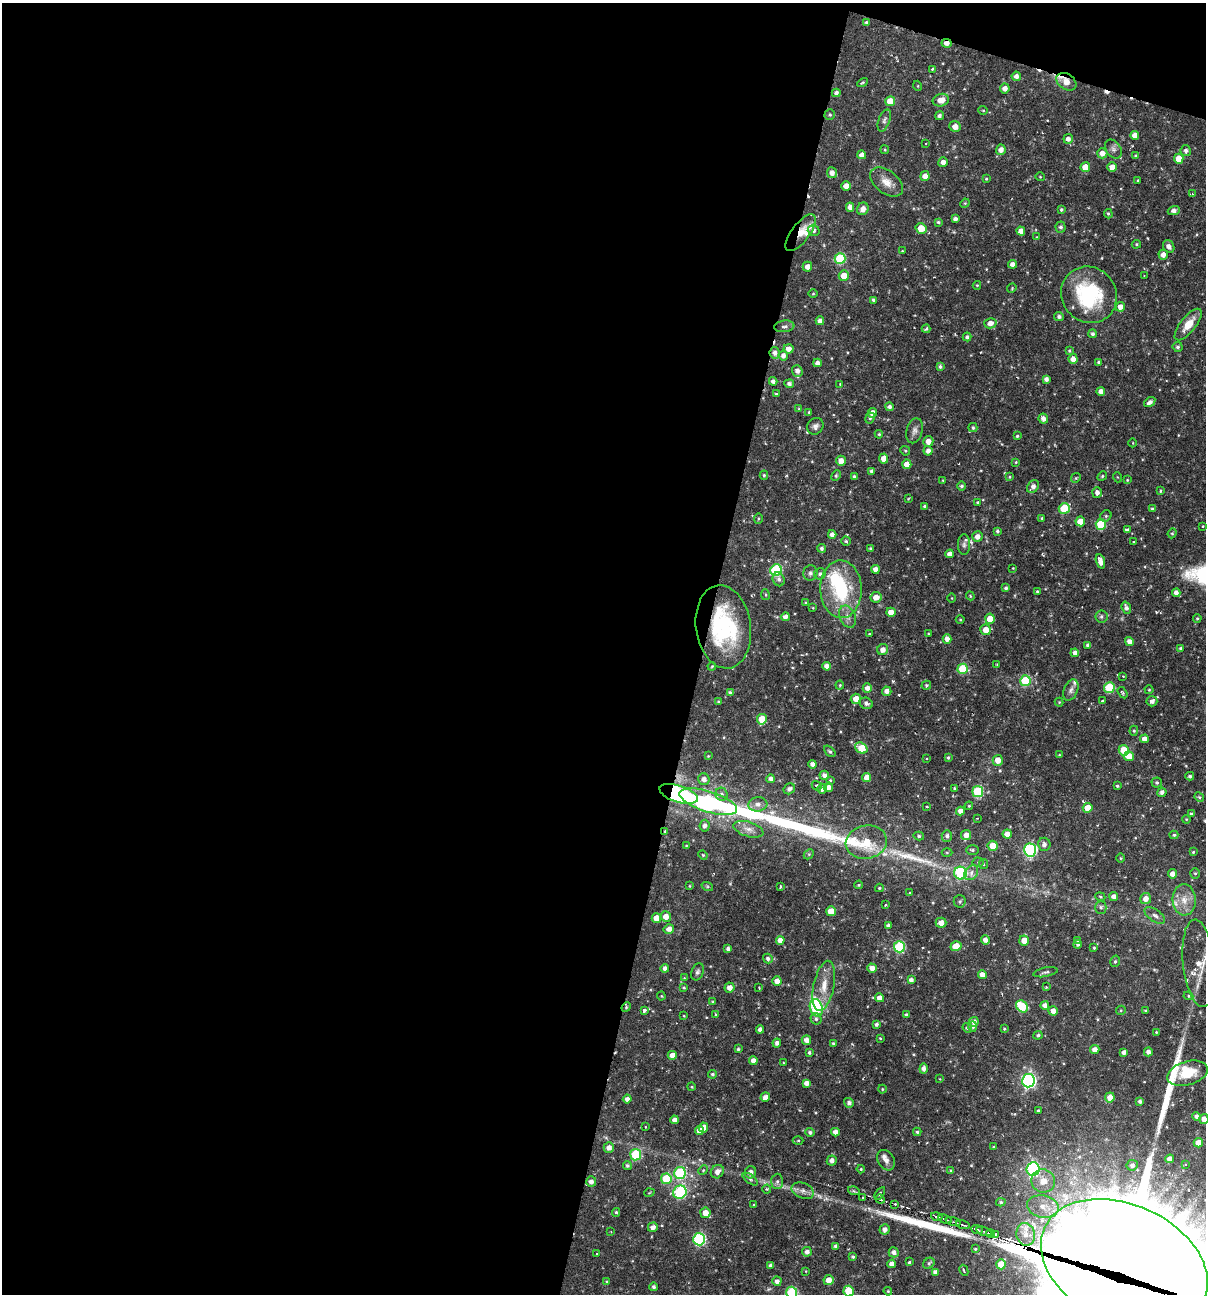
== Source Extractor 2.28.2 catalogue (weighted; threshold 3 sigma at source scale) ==
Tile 1 of 4 x 4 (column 1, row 1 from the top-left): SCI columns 249-1452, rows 3877-5168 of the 5187 x 5168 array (HDU 1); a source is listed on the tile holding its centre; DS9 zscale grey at full resolution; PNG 1208 x 1296 px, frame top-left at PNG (2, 3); each listed source drawn as its Kron ellipse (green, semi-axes under 4 px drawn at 4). Shown black and unused: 60% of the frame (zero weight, under 3 of 6 exposures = <1% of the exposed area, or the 3 px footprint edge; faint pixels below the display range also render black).
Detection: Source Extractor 2.28.2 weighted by HDU 2 'WHT'; one run over the whole footprint, this tile lists its part. Background 0.00458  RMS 0.0047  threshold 0.0193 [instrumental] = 3 sigma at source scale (4.09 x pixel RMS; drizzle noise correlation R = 1.36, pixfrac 0.8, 0.05/0.05 arcsec/px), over >= 5 px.
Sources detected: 468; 1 too faint to see at this stretch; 2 inside a brighter object's white glare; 5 cosmic-ray / hot-pixel residue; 4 long thin detections or spike segments (spike, bleed or trail) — neither listed nor drawn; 12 inside a brighter listed object's ellipse — not listed separately; the other 444 listed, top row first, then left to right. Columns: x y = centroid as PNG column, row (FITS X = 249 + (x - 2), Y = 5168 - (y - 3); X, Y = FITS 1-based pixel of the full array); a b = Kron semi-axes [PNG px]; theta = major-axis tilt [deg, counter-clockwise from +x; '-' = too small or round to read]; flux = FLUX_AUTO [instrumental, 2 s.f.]
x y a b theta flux
867 23 4 3 - 1.2
946 43 5 4 - 2.3
932 69 3 3 - 0.65
1016 76 4 4 - 1.9
1066 82 11 7 -34 4.4
863 83 5 3 - 0.52
918 86 5 3 - 0.35
1005 88 5 5 - 2.2
836 93 4 4 - 1.4
941 100 8 6 14 3.9
890 101 5 5 - 6.5
983 110 5 3 - 0.37
830 115 5 5 - 0.71
939 116 4 4 - 1.2
884 120 11 5 70 1.3
955 127 6 5 - 3.1
1135 135 4 4 - 2.8
1068 139 5 4 - 1.7
926 144 3 3 - 0.35
1113 149 10 7 -54 1.7
885 150 4 3 - 0.42
1001 150 5 5 - 2.4
1186 151 5 5 - 1.2
1102 153 5 5 - 2.6
862 155 4 4 - 2
1135 156 4 3 - 0.48
1179 159 5 4 - 5.6
943 162 5 4 - 2.5
1085 167 5 5 - 5.5
1112 167 5 4 - 3.8
832 173 5 5 - 2.2
925 176 5 4 - 2.8
1040 177 5 3 - 0.33
986 179 4 3 - 0.48
1138 180 3 2 - 0.36
886 182 19 11 -37 4.8
846 186 4 4 - 3.3
1192 194 4 3 - 0.4
965 203 5 4 - 0.42
850 207 5 4 - 2.4
863 209 6 5 - 2.6
1061 209 3 3 - 0.63
1174 211 6 4 21 2.2
1108 214 5 4 - 0.6
955 219 4 4 - 1.7
938 222 4 3 - 0.63
1061 227 5 5 - 1.1
921 228 5 5 - 6.8
814 230 6 5 - 1.2
1021 231 4 4 - 2.8
801 233 22 9 53 5.5
1036 237 3 2 - 0.34
1136 244 4 4 - 0.54
1169 246 6 5 - 2.1
902 251 2 2 - 0.33
1163 255 5 4 - 2.3
840 258 5 5 - 27
1012 264 4 4 - 2.1
807 267 5 5 - 2.8
1144 275 2 2 - 0.28
844 276 5 5 - 6
977 285 4 4 - 0.42
1012 288 5 4 - 0.39
813 294 4 3 - 0.39
1089 295 29 27 -51 37
873 300 4 3 - 0.81
1120 307 5 4 - 2.6
1059 317 5 4 - 1.2
820 321 4 4 - 2.3
990 323 6 5 - 2.8
1188 325 19 7 51 6.7
784 326 10 6 7 1.5
926 329 4 3 - 0.56
1092 334 4 4 - 0.97
967 337 4 4 - 1
1178 347 5 5 - 0.97
788 349 5 4 - 2.2
1069 351 3 3 - 0.48
775 353 6 5 - 1.7
783 356 5 4 - 1.9
1073 359 5 4 - 2.8
1099 362 4 3 - 0.62
817 363 4 4 - 2
940 367 4 4 - 0.91
797 371 6 5 - 1.9
1046 379 4 4 - 1.5
773 381 4 4 - 1.5
789 384 5 4 - 1.3
840 384 4 4 - 0.37
1101 391 4 4 - 2.3
776 394 3 3 - 0.52
1150 402 6 4 35 1.6
889 407 4 4 - 1.4
799 409 4 4 - 0.45
809 412 4 3 - 0.39
872 413 5 4 - 2.8
870 418 5 4 - 0.92
1043 419 5 4 - 2
815 426 9 7 48 1.7
973 428 4 4 - 0.8
915 431 13 8 75 2
879 434 4 4 - 0.54
1017 436 3 3 - 0.57
928 441 5 5 - 2.8
1133 443 4 3 - 0.3
905 451 5 4 - 0.54
928 451 4 4 - 1.9
883 458 5 4 - 3.4
841 461 5 5 - 2.8
1016 462 4 3 - 0.4
907 464 5 4 - 4.6
872 471 4 3 - 1.3
764 475 4 4 - 0.58
836 476 6 4 64 0.63
1102 476 5 4 - 0.64
854 477 4 3 - 0.79
1010 477 4 4 - 0.44
1117 477 5 3 - 0.33
1076 478 5 4 - 0.51
943 480 3 3 - 0.35
1127 480 4 4 - 0.39
961 486 4 4 - 0.91
1033 486 7 5 50 2.1
1160 491 4 4 - 0.51
1097 492 5 5 - 1.9
908 499 3 2 - 0.34
978 502 4 4 - 0.58
924 506 4 3 - 0.59
1064 508 5 5 - 13
1152 509 4 3 - 0.58
1106 516 6 5 - 0.77
1042 518 3 3 - 0.45
758 519 5 3 - 0.45
1080 521 5 5 - 5
1101 524 5 5 - 18
1202 526 3 2 - 0.4
1127 530 4 3 - 0.99
997 531 4 3 - 0.77
1172 533 5 4 - 0.56
832 534 4 4 - 2.1
977 536 5 5 - 2.5
846 541 4 4 - 0.64
1134 542 3 2 - 0.46
964 545 10 6 90 1.4
822 548 4 4 - 0.99
870 548 3 2 - 0.51
950 554 4 4 - 2.3
1100 561 7 4 -72 2.8
1013 568 2 2 - 0.26
875 569 4 4 - 2.4
776 570 6 5 - 38
810 573 8 7 - 1.2
820 574 6 5 - 1.2
779 579 7 5 -67 1.4
1006 588 3 3 - 0.9
841 589 29 20 -88 31
1037 591 3 3 - 0.55
1176 593 4 4 - 2
765 595 5 3 - 0.47
970 596 4 4 - 0.45
876 597 5 5 - 3.2
952 598 4 3 - 0.32
805 603 4 4 - 0.46
813 608 4 3 - 0.39
1126 608 6 4 -70 1.4
891 612 5 4 - 4.1
1101 616 6 6 - 1
785 617 4 4 - 1.8
848 617 11 8 -67 2.5
1197 618 4 3 - 0.55
990 619 5 4 - 6.4
960 620 4 3 - 0.4
723 627 42 27 -82 44
986 630 5 5 - 4.4
869 634 3 2 - 0.41
928 634 3 3 - 0.37
947 639 5 4 - 2.4
1129 642 4 4 - 2.3
1088 645 4 4 - 1.4
1181 648 3 3 - 0.86
883 650 6 5 - 2.5
1075 653 4 4 - 2
997 665 3 3 - 0.4
712 666 4 3 - 0.38
827 666 4 4 - 2.4
963 669 5 5 - 19
1123 676 2 2 - 0.29
1025 681 5 5 - 23
840 685 4 4 - 0.51
926 685 4 4 - 0.69
867 688 5 4 - 2.1
1109 688 5 5 - 21
1071 690 11 7 66 1.9
1149 690 4 4 - 0.48
887 691 4 4 - 2.2
730 693 4 4 - 1
1123 693 6 4 -58 0.68
856 699 5 5 - 4.5
718 701 3 3 - 0.4
1102 701 4 3 - 1.2
1152 701 5 5 - 1.5
1059 702 4 4 - 0.41
866 703 7 5 -24 1.6
762 719 5 5 - 8.2
1134 731 5 4 - 0.57
1144 739 4 4 - 2.7
861 748 6 5 - 9.1
1124 750 5 5 - 7
830 751 7 4 -44 0.7
1059 755 3 3 - 0.35
708 756 4 3 - 0.34
1129 756 5 4 - 5.3
927 758 2 2 - 0.34
948 758 3 3 - 0.63
998 760 5 5 - 3.9
813 764 4 4 - 2.2
824 775 5 4 - 1.5
1190 776 4 3 - 0.9
867 778 4 4 - 3.9
704 779 6 5 - 2.1
771 779 4 4 - 1.8
830 780 4 3 - 0.49
1157 783 5 5 - 0.73
817 786 5 4 - 0.65
1117 786 3 3 - 0.59
829 787 4 4 - 2.2
954 788 4 3 - 0.51
789 789 6 5 - 1.5
822 789 5 5 - 2.4
978 791 5 5 - 24
1162 792 4 4 - 1.5
679 794 20 8 -17 82
722 794 6 6 - 1.5
1199 797 5 4 - 0.57
708 802 30 10 -17 88
758 804 9 7 6 2.3
969 806 4 3 - 0.44
927 807 3 2 - 0.48
1088 808 5 5 - 6.8
960 811 4 4 - 2.3
1191 814 4 3 - 0.6
977 818 3 3 - 0.31
1186 819 4 3 - 0.4
705 826 6 5 - 1.6
748 829 15 7 -17 3.1
665 831 4 4 - 0.5
1007 834 4 4 - 3.3
966 835 5 5 - 2.8
1174 835 4 4 - 0.69
919 836 5 4 - 0.79
947 836 6 5 - 1.3
866 842 21 16 12 12
1044 844 6 6 - 1.5
686 846 3 3 - 0.37
993 846 5 5 - 5.8
972 850 6 5 - 0.9
1030 850 6 6 - 60
947 852 5 3 - 0.49
1193 852 4 4 - 0.56
809 854 6 4 46 0.58
703 855 5 4 - 0.48
1120 858 5 3 - 0.41
978 862 5 5 - 0.73
983 864 5 4 - 0.61
961 873 6 6 - 40
971 873 8 6 54 2
1195 873 5 4 - 0.6
1172 874 4 4 - 2.5
859 885 4 3 - 0.45
689 886 4 2 - 0.34
707 886 6 4 -18 0.5
780 887 3 2 - 0.55
879 888 4 3 - 0.55
910 893 3 3 - 0.62
1100 897 5 4 - 0.54
1114 897 4 4 - 2.4
1146 899 5 5 - 2.9
1184 900 16 11 -87 5.9
960 901 6 6 - 0.85
885 905 4 2 - 0.37
1101 907 6 5 - 0.89
831 911 5 5 - 6.5
1155 915 12 6 -35 1.8
666 916 5 5 - 3.2
656 918 5 4 - 5
941 923 5 5 - 3.2
888 925 4 4 - 0.9
669 929 5 5 - 2.3
780 940 4 4 - 3.2
985 940 5 4 - 2.2
1024 940 5 5 - 4.9
1077 940 3 3 - 0.48
1077 944 4 4 - 0.85
956 946 5 5 - 7.1
899 947 5 5 - 34
1094 948 4 3 - 0.47
728 949 4 3 - 1.2
768 958 5 4 - 1.2
1115 961 6 4 73 0.77
1199 963 44 16 -84 12
665 968 4 4 - 2.1
872 968 5 4 - 2.8
697 972 9 6 69 1.1
1046 972 12 4 11 1.1
982 975 4 4 - 2.8
684 978 4 4 - 0.37
911 980 4 4 - 1.6
777 981 5 4 - 3.1
824 986 25 10 78 7.4
1046 987 3 2 - 0.38
684 988 4 3 - 0.44
729 988 5 5 - 2.6
759 988 3 2 - 0.31
661 996 4 4 - 0.43
1188 996 5 4 - 0.54
880 998 4 4 - 2.6
713 1002 4 3 - 0.46
1045 1005 4 4 - 2
1022 1006 6 5 - 16
626 1007 5 4 - 0.57
816 1008 9 6 -73 38
644 1010 4 3 - 1.2
1121 1010 5 4 - 0.54
1053 1011 5 4 - 2.6
1145 1011 3 3 - 0.51
716 1014 3 3 - 0.41
906 1015 4 4 - 0.75
684 1016 3 3 - 0.31
816 1019 6 5 - 1
974 1022 5 4 - 1.8
876 1024 4 4 - 1.1
973 1026 5 4 - 1.3
967 1028 5 4 - 0.61
760 1029 4 4 - 1.8
1004 1029 3 3 - 0.44
1156 1032 4 3 - 0.45
1038 1035 4 4 - 0.75
880 1038 3 3 - 0.43
806 1040 5 4 - 2.3
777 1043 4 4 - 1.5
833 1043 3 3 - 0.5
738 1049 4 3 - 0.69
1095 1049 4 4 - 2.4
1124 1052 4 4 - 1.6
1148 1052 4 4 - 1.7
809 1053 3 3 - 0.8
672 1055 4 4 - 3.3
753 1060 4 4 - 2
784 1063 4 3 - 0.53
924 1069 5 4 - 1.8
1187 1073 21 12 16 11
712 1074 4 4 - 0.79
940 1079 3 2 - 0.34
1028 1081 7 6 - 100
806 1083 4 4 - 2.3
692 1087 4 3 - 0.43
882 1089 4 4 - 0.45
765 1097 5 4 - 2.4
1110 1097 5 4 - 3.8
627 1099 4 4 - 2
1140 1101 4 4 - 1.1
849 1103 5 5 - 1.5
1038 1111 3 3 - 0.74
1196 1116 4 4 - 1.4
1204 1119 5 4 - 2.7
674 1120 4 4 - 2
646 1127 3 2 - 0.3
704 1128 5 4 - 2.4
699 1131 5 4 - 2.5
810 1132 4 4 - 1.2
835 1132 4 4 - 2.4
917 1132 4 4 - 0.78
798 1140 5 3 - 0.45
1198 1143 4 4 - 3.7
609 1147 5 5 - 2.3
994 1147 3 2 - 0.43
636 1155 6 5 - 28
1170 1159 4 4 - 2.4
832 1160 5 5 - 2
886 1160 11 8 -59 2.3
1185 1164 4 3 - 0.4
1132 1165 5 5 - 1.4
627 1166 4 4 - 0.81
861 1169 4 4 - 0.51
1033 1169 7 6 - 60
703 1170 5 4 - 0.58
951 1171 4 4 - 0.49
717 1172 7 6 - 2.7
750 1172 6 5 - 2.3
680 1173 6 5 - 36
666 1179 5 5 - 18
750 1179 9 4 -36 1.1
777 1181 8 6 88 1.2
1043 1181 12 11 - 5.9
591 1182 5 5 - 1.9
767 1189 4 4 - 0.46
803 1191 12 7 -22 2.4
854 1191 6 4 -16 0.69
680 1192 7 6 - 47
649 1193 5 3 - 0.36
880 1193 7 3 56 0.67
862 1198 3 3 - 1.1
880 1199 5 3 - 0.5
1001 1202 5 4 - 0.7
895 1204 3 3 - 0.64
754 1205 3 3 - 0.52
1043 1207 16 11 -11 6
616 1212 4 4 - 0.63
705 1213 5 5 - 4.1
937 1217 6 3 -16 0.96
945 1219 7 2 -20 0.85
953 1222 8 2 -14 0.58
963 1225 7 2 -14 0.67
653 1227 5 4 - 1.7
885 1229 5 5 - 2
977 1229 6 3 -20 1.3
984 1231 8 2 -20 0.93
611 1232 3 2 - 0.31
990 1234 4 3 - 2.4
1026 1234 11 9 -77 4.4
995 1235 3 3 - 2.3
699 1239 6 6 - 53
836 1246 4 3 - 1.2
975 1249 4 3 - 0.53
807 1252 4 4 - 1.9
894 1252 5 5 - 1.6
597 1253 3 3 - 0.62
853 1257 4 3 - 0.76
909 1262 3 3 - 0.78
929 1263 6 5 - 0.8
892 1264 4 4 - 2.4
1001 1264 5 5 - 5.5
1124 1264 88 59 -25 11000
771 1265 4 4 - 1.5
964 1270 6 3 -62 0.57
806 1271 4 3 - 0.24
935 1272 4 4 - 1.7
828 1280 5 5 - 3.7
607 1281 4 3 - 0.46
777 1281 4 4 - 1.9
654 1287 4 4 - 1
849 1291 5 5 - 12
888 1291 4 4 - 0.44
792 1293 6 5 - 36
Overlapping masked pixels (flux is a lower limit): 9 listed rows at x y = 946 43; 1066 82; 801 233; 775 353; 723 627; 679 794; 665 831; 626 1007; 1124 1264
Isophote crosses this tile's border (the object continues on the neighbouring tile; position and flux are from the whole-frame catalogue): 4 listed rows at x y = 1204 1119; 1124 1264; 849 1291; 792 1293